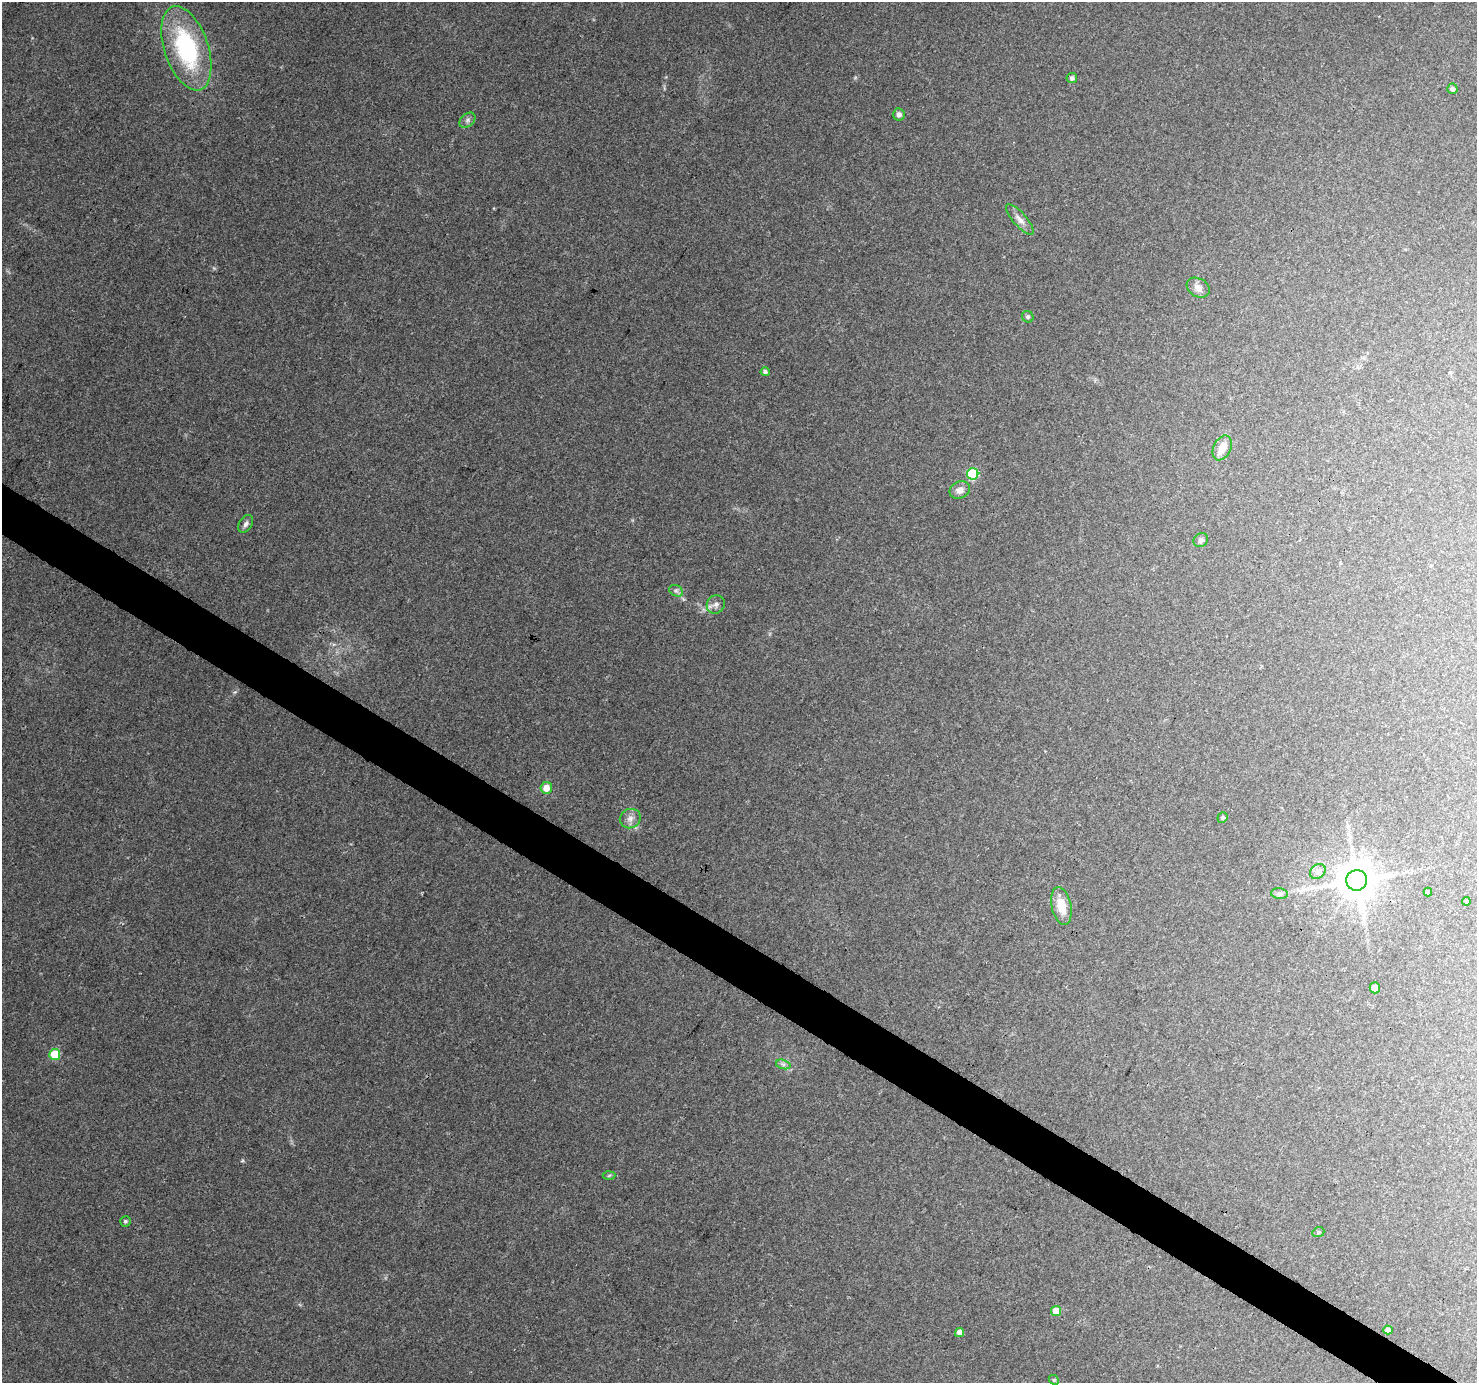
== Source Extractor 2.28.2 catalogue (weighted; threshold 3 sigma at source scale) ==
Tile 6 of 4 x 4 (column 2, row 2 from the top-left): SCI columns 1483-2957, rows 3020-4400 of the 5908 x 5970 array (HDU 1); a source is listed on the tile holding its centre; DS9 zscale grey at full resolution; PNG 1479 x 1385 px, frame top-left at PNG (2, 2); each listed source drawn as its Kron ellipse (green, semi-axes under 4 px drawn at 4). Shown black and unused: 3% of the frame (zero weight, under 3 of 4 exposures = <1% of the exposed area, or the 3 px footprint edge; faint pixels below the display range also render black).
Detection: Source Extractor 2.28.2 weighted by HDU 2 'WHT'; one run over the whole footprint, this tile lists its part. Background 0.126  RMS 0.0058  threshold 0.0259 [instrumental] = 3 sigma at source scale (4.5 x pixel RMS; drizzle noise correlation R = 1.50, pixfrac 1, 0.0396/0.0396 arcsec/px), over >= 5 px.
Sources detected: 35; all 35 listed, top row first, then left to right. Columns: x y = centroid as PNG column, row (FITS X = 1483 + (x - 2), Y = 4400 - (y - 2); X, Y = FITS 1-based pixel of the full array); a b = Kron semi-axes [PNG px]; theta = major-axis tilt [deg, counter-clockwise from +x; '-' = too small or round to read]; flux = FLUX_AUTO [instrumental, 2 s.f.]
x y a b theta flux
186 48 44 22 -71 72
1072 78 5 5 - 1.7
1452 89 5 5 - 1.8
899 114 6 5 - 2.2
467 120 9 6 42 1.8
1020 219 19 6 -49 3.9
1198 288 12 9 -29 3.6
1028 317 6 5 - 1.2
765 372 4 4 - 1.6
1222 448 13 8 65 6.9
973 474 6 5 - 41
960 490 11 8 23 3.8
246 524 10 6 57 2.1
1201 540 8 6 35 1.8
676 591 7 5 -28 1.6
716 604 9 8 - 2.7
546 788 6 6 - 7.6
1222 818 5 5 - 1.3
630 819 10 9 - 3.5
1318 872 8 6 40 2.2
1357 880 10 10 - 1900
1428 892 4 4 - 1
1280 894 8 5 -7 1.4
1466 901 4 4 - 0.74
1061 906 19 9 -78 11
1375 988 5 5 - 4.5
55 1054 5 5 - 25
783 1064 7 4 -18 1.4
609 1175 6 4 3 0.84
125 1221 5 5 - 1.1
1318 1232 6 5 - 0.89
1056 1311 5 5 - 11
1388 1330 5 4 - 2.2
960 1333 4 4 - 4.5
1054 1380 5 4 - 0.7
Overlapping masked pixels (flux is a lower limit): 1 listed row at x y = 1357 880
Unlisted compact peaks at least as high as the median listed source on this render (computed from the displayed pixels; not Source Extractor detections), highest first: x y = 243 1160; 235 692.